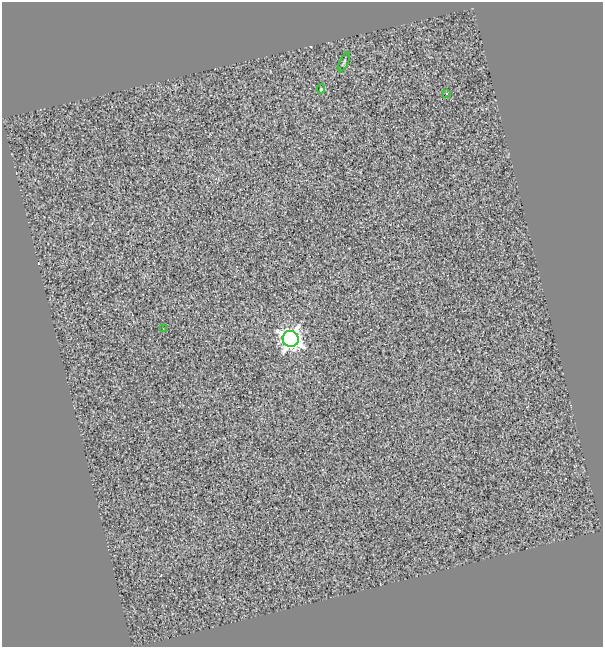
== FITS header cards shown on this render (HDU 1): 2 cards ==
NAXIS1  =                  601
NAXIS2  =                  645

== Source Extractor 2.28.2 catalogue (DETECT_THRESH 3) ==
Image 601 x 645 px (HDU 1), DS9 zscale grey, 1 PNG px = 1 image px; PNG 605 x 649 px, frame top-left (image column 1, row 645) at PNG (2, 2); each listed source drawn as its Kron ellipse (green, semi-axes under 4 px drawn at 4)
Background 0.388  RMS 2.6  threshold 7.91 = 3 sigma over >= 5 px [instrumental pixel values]
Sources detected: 5; all 5 listed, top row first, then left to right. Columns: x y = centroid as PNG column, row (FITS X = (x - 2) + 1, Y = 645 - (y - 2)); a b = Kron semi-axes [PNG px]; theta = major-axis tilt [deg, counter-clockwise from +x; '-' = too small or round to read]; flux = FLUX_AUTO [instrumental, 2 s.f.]
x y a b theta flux
344 62 10 3 67 240
321 89 4 4 - 240
446 94 3 3 - 280
163 328 2 2 - 97
291 339 8 8 - 120000